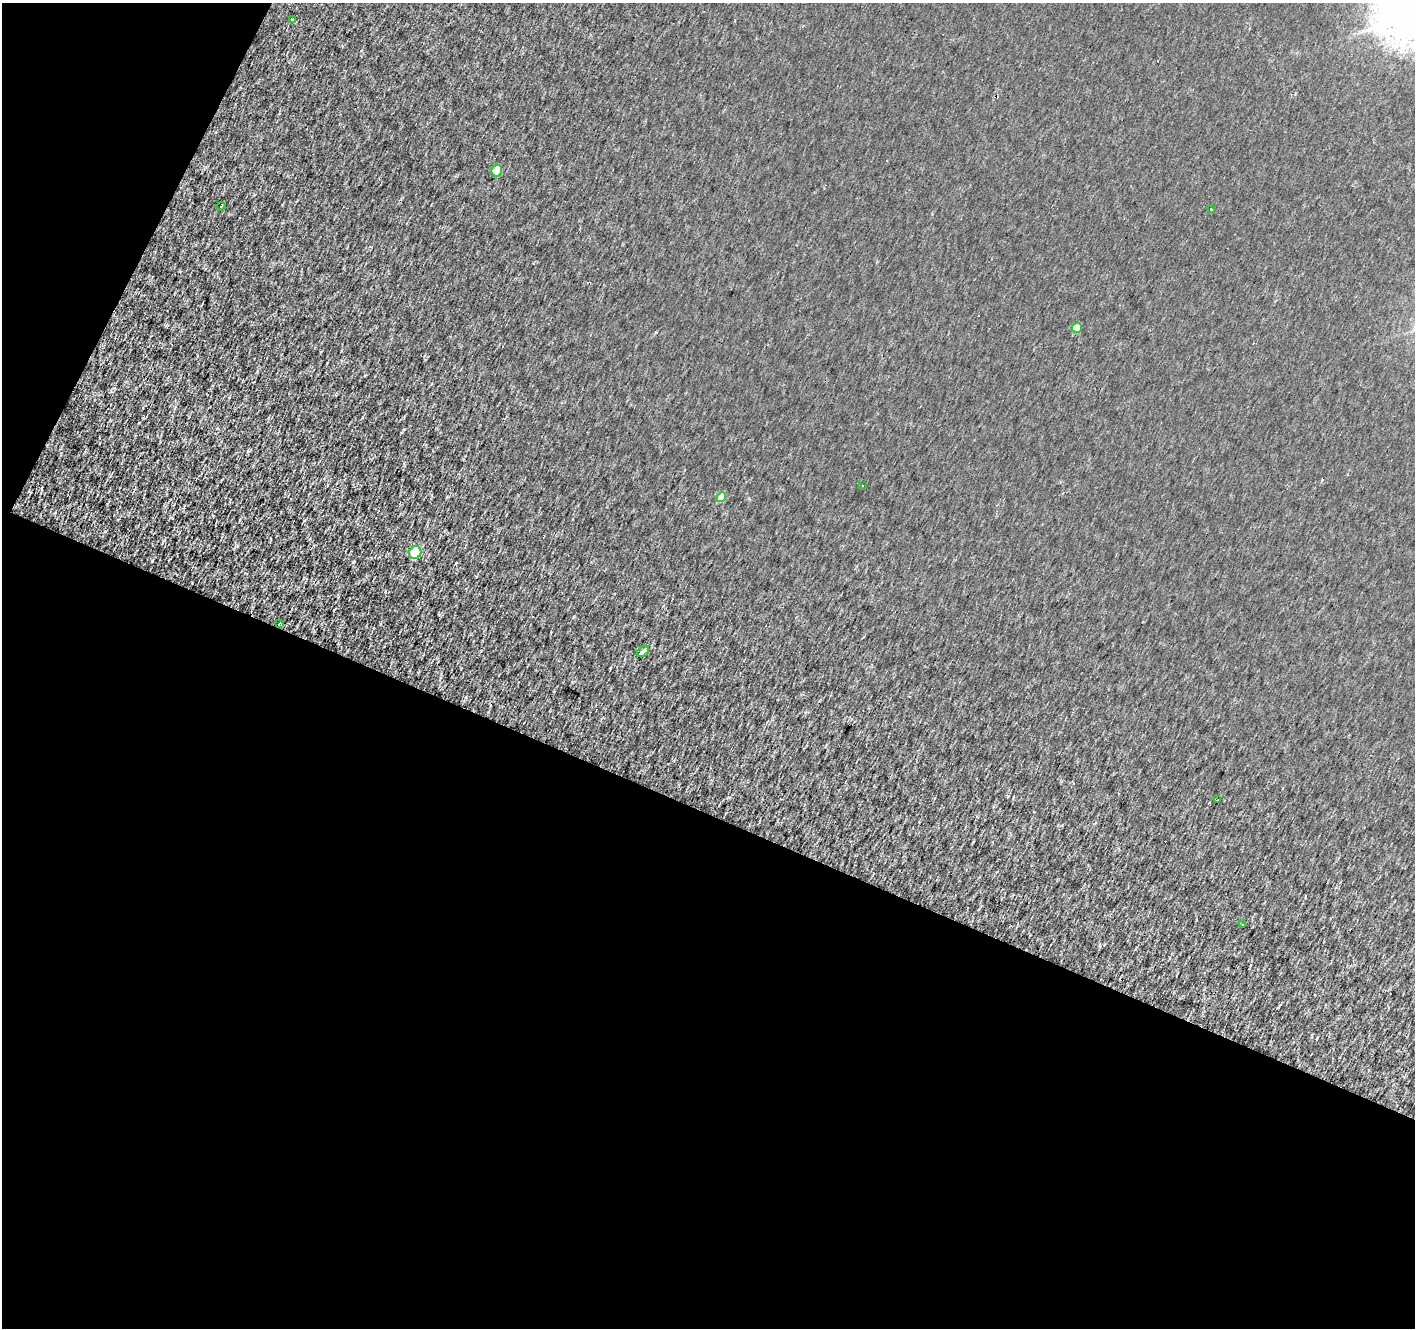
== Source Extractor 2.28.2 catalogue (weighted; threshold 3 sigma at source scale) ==
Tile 3 of 2 x 2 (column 1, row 2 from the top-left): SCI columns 339-1751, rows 325-1650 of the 3164 x 3199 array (HDU 1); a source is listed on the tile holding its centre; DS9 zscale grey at full resolution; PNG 1417 x 1330 px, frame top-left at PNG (2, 3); each listed source drawn as its Kron ellipse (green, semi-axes under 4 px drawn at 4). Shown black and unused: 43% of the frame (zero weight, under 2 of 3 exposures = <1% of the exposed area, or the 3 px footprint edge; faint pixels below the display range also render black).
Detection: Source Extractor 2.28.2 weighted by HDU 2 'WHT'; one run over the whole footprint, this tile lists its part. Background 9.56e-04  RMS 0.0042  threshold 0.0187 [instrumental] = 3 sigma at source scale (4.5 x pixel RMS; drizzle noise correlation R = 1.50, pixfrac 1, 0.0396/0.0396 arcsec/px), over >= 5 px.
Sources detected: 21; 9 cosmic-ray / hot-pixel residue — neither listed nor drawn; the other 12 listed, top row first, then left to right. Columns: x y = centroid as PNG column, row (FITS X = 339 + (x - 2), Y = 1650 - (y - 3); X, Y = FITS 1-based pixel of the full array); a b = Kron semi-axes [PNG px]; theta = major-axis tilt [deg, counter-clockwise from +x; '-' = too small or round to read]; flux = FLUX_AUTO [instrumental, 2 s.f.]
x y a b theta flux
292 19 3 3 - 1.2
496 171 6 5 - 6.2
221 206 5 2 - 0.34
1212 209 3 3 - 1.4
1077 328 5 4 - 7.7
862 485 3 2 - 0.57
721 497 5 4 - 9.2
415 553 6 6 - 19
279 624 4 3 - 0.33
643 651 6 4 34 1.7
1218 800 3 3 - 1.4
1243 925 3 2 - 0.42
Unlisted compact peaks at least as high as the median listed source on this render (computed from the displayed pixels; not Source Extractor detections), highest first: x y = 466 697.